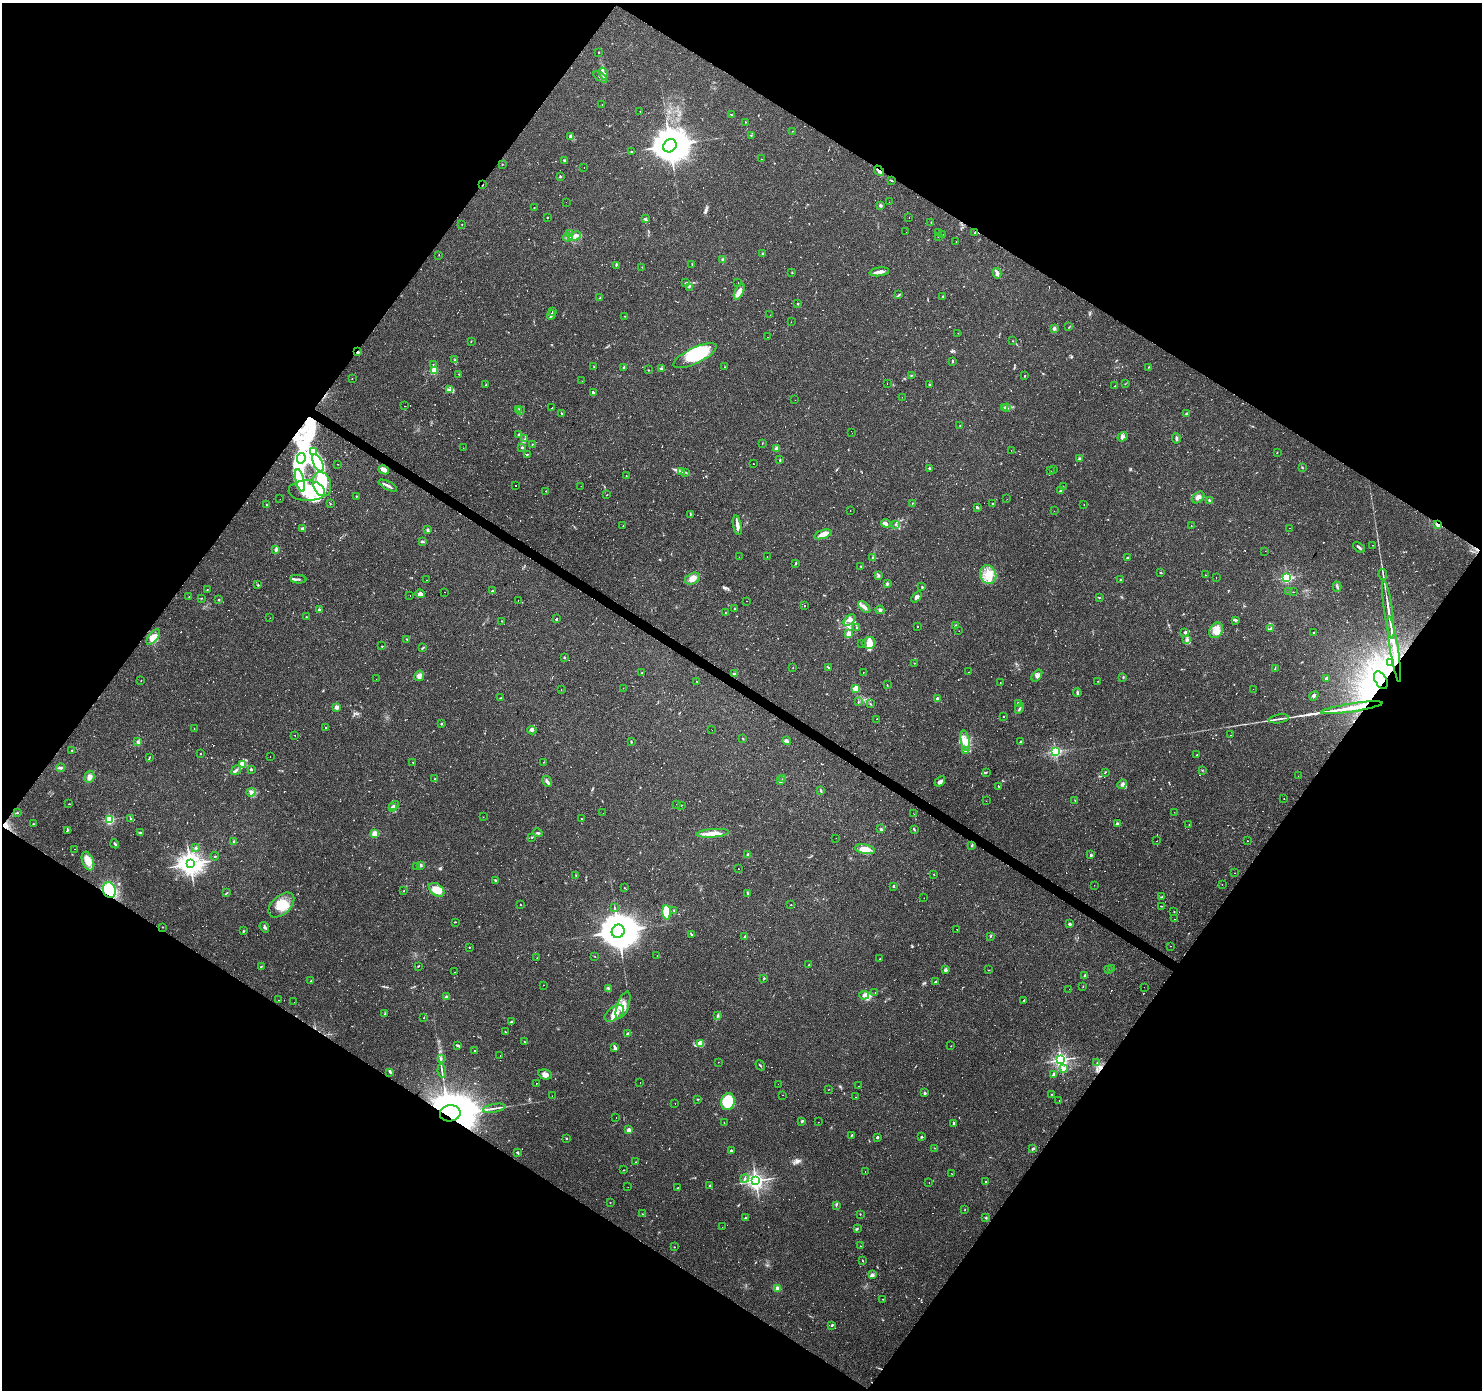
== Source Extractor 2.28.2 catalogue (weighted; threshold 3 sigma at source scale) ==
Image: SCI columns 1-5918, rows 181-5730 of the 5921 x 5977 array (HDU 1 of 3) = the unmasked area's bounding box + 8 px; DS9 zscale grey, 4 x 4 block average (1 PNG px = mean of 4 x 4 image px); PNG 1484 x 1392 px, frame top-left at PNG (2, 3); each listed source drawn as its Kron ellipse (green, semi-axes under 4 px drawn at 4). Shown black and unused: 49% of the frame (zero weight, under 2 of 3 exposures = <1% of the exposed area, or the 3 px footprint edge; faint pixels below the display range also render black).
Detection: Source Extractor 2.28.2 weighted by HDU 2 'WHT'. Background 0.0429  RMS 0.0034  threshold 0.0153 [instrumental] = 3 sigma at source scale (4.5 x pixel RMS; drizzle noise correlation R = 1.50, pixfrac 1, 0.0396/0.0396 arcsec/px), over >= 5 px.
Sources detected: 921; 6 too faint to see at this stretch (4 x 4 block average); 12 inside a brighter object's white glare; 145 cosmic-ray / hot-pixel residue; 1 long thin detection or spike segment (spike, bleed or trail) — neither listed nor drawn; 12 coinciding with a brighter row at this scale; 45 inside a brighter listed object's ellipse — not listed separately; of the other 700, all 500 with FLUX_AUTO >= 0.657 (the completeness limit of this list) listed and drawn (200 fainter detections not listed), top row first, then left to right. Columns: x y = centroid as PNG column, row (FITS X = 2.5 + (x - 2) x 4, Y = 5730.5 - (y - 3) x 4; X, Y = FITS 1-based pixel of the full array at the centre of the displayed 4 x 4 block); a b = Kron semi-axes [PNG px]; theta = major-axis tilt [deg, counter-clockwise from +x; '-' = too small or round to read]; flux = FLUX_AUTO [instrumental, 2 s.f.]
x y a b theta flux
599 52 2 2 - 2.7
603 74 6 3 -75 5.7
600 77 8 2 -36 3.6
602 104 2 2 - 1.2
640 111 2 2 - 9.9
731 115 2 2 - 1.2
745 122 2 2 - 0.97
792 131 2 2 - 0.8
751 135 2 2 - 1.2
570 136 2 2 - 6.8
670 146 7 6 - 7700
632 152 2 2 - 1
761 159 2 2 - 2.4
565 161 3 3 - 3.7
502 164 2 2 - 0.66
584 167 2 2 - 1.6
879 171 6 3 -49 7.9
560 177 2 2 - 1.5
891 181 3 2 - 1.6
483 185 2 2 - 3.6
566 202 2 2 - 1.2
889 202 2 2 - 0.93
881 206 2 2 - 15
534 207 2 2 - 1.8
547 217 2 2 - 0.79
909 217 2 2 - 2.3
645 219 4 2 - 3
931 222 2 2 - 0.88
462 224 2 2 - 0.67
906 232 2 2 - 0.81
939 233 3 2 - 3.2
974 233 2 2 - 1.2
569 234 2 2 - 0.72
943 234 2 2 - 0.93
575 236 7 3 23 8.9
568 237 5 2 - 4.2
938 237 4 2 - 0.99
956 241 2 2 - 2.5
763 254 2 2 - 8.8
439 255 2 2 - 0.96
723 260 3 3 - 4.5
616 265 3 2 - 1.8
692 265 2 2 - 0.72
642 267 2 2 - 1.2
792 272 2 2 - 1.2
879 272 10 3 8 11
997 273 5 3 - 7.5
685 283 3 2 - 1.6
738 283 2 2 - 1.2
689 287 3 2 - 1.1
739 292 8 4 63 15
899 295 4 2 - 1.4
943 296 2 2 - 3.8
600 298 3 2 - 1.2
798 304 2 2 - 4.8
552 312 2 2 - 6.8
551 315 5 2 - 3.1
770 315 2 2 - 2.6
624 316 2 2 - 1.3
791 322 2 2 - 4
1069 327 3 2 - 1.1
1054 328 2 2 - 7.6
958 333 2 2 - 0.76
767 337 2 2 - 2.2
471 341 2 2 - 0.72
1013 341 2 2 - 0.89
358 352 3 2 - 2.1
695 356 23 8 26 110
454 360 2 2 - 0.74
952 361 3 2 - 2.4
433 364 2 2 - 1.3
594 367 2 2 - 0.78
624 367 2 2 - 14
724 367 2 2 - 0.74
1149 367 2 2 - 0.81
661 368 2 2 - 8.7
434 370 2 2 - 110
648 370 2 2 - 1.1
459 374 2 2 - 1.1
911 375 3 2 - 1.4
1025 376 2 2 - 0.84
352 378 2 2 - 3.2
582 381 2 2 - 1.1
887 383 2 2 - 0.9
1125 384 2 2 - 0.76
486 385 3 2 - 1.4
929 385 2 2 - 2
1114 386 2 2 - 1.1
449 390 3 2 - 3.3
593 393 3 2 - 3.3
902 397 2 2 - 0.82
795 400 2 2 - 0.98
405 406 2 2 - 1.6
1004 407 3 2 - 1.2
552 408 2 2 - 7.7
1007 408 2 2 - 0.9
519 409 2 2 - 0.77
520 411 2 2 - 0.78
561 413 3 2 - 1
1187 413 2 2 - 1.9
960 426 2 2 - 0.8
852 433 2 2 - 1.1
519 434 3 2 - 2.3
1123 437 5 3 - 4.8
1176 438 5 2 - 4.8
524 439 2 2 - 0.87
762 443 2 2 - 0.71
532 444 2 2 - 0.87
522 447 2 2 - 6.9
463 448 2 2 - 0.69
777 449 2 2 - 33
1011 450 2 2 - 0.67
314 451 2 2 - 1.2
1277 452 2 2 - 0.79
527 454 2 2 - 1.5
301 458 5 3 - 6.6
1079 459 2 2 - 18
780 460 2 2 - 1.8
318 463 9 4 -62 22
753 463 2 2 - 5.3
338 464 2 2 - 1.3
1302 467 3 2 - 1.3
929 468 2 2 - 5
384 470 5 3 - 16
1053 470 2 2 - 4.1
1051 471 2 2 - 0.8
681 472 3 2 - 2
686 473 2 2 - 0.94
626 475 2 2 - 11
300 480 12 4 -76 21
322 484 12 9 -73 41
516 485 2 2 - 1.6
388 486 10 2 -27 7.4
581 486 2 2 - 1.3
1063 487 2 2 - 2.1
307 491 18 10 -2 66
546 491 2 2 - 1.1
1061 491 2 2 - 13
607 495 2 2 - 0.79
356 496 2 2 - 2.4
1198 497 7 5 39 8.1
280 499 2 2 - 2
1007 499 2 2 - 1.3
1209 500 3 2 - 2.7
330 503 2 2 - 2
912 503 2 2 - 0.71
266 504 2 2 - 0.91
992 504 2 2 - 1.5
1084 505 2 2 - 0.9
977 507 3 3 - 2.8
850 510 2 2 - 0.85
1054 511 2 2 - 0.89
690 515 3 2 - 1.3
886 523 5 4 - 6.6
895 524 2 2 - 0.83
623 525 2 2 - 0.95
737 525 10 3 -78 9.3
1438 525 4 2 - 14
1191 526 2 2 - 1
302 528 3 2 - 3.6
1290 528 2 2 - 3.5
428 530 2 2 - 12
823 534 9 4 18 14
422 541 3 2 - 3.3
1372 545 2 2 - 0.79
1359 547 7 2 -38 4
276 549 4 3 - 3.7
1265 551 2 2 - 0.84
739 557 2 2 - 0.92
767 557 2 2 - 2.6
872 558 2 2 - 1.1
1127 558 2 2 - 3.1
796 563 3 2 - 2.5
861 566 2 2 - 2.2
1161 573 2 2 - 1.3
988 575 9 8 - 29
1205 575 2 2 - 1.2
1383 575 5 2 - 2.7
879 576 3 2 - 2
1216 577 2 2 - 0.72
1287 577 2 2 - 300
298 579 8 2 -4 4.6
692 579 8 5 27 16
426 580 2 2 - 1.4
1121 580 2 2 - 5.7
887 584 3 2 - 3.1
258 585 2 2 - 2
922 587 4 2 - 1.8
1337 587 5 2 - 3.1
207 589 2 2 - 0.72
492 591 2 2 - 5.5
444 592 2 2 - 0.8
1289 592 2 2 - 0.76
1293 592 2 2 - 0.74
420 594 5 4 - 6.4
410 596 2 2 - 0.78
189 597 2 2 - 0.82
916 597 6 4 51 6.9
201 598 2 2 - 1.1
1099 598 2 2 - 1.4
219 600 2 2 - 1.5
518 601 2 2 - 4
746 601 2 2 - 0.75
805 605 2 2 - 2.2
864 607 7 3 -47 7.5
735 609 2 2 - 3.2
1388 609 30 2 -82 19
319 610 2 2 - 2.1
880 610 4 3 - 3.8
725 612 2 2 - 0.87
306 617 2 2 - 3
270 618 2 2 - 0.67
556 619 2 2 - 580
850 620 7 4 41 8.7
1235 620 3 2 - 2.2
502 621 2 2 - 1.7
917 626 2 2 - 1.2
956 626 3 3 - 3.7
857 628 2 2 - 0.75
1270 629 2 2 - 1.4
1216 630 8 6 57 17
959 631 2 2 - 1.2
1184 632 3 2 - 2
1314 633 2 2 - 1.1
848 634 2 2 - 54
153 637 9 4 51 19
407 639 2 2 - 1.8
1186 640 2 2 - 1.1
869 643 6 6 - 20
861 644 2 2 - 3.8
382 646 2 2 - 0.67
423 648 4 2 - 2
1394 649 33 2 -81 56
564 657 2 2 - 5.7
1390 662 2 2 - 1.2
914 663 2 2 - 0.74
793 667 2 2 - 0.81
829 668 3 2 - 2.2
1275 668 3 2 - 0.89
642 672 2 2 - 0.75
863 672 2 2 - 2.6
969 672 2 2 - 0.92
735 674 3 3 - 3.1
419 676 5 4 - 7.9
1037 676 7 4 53 6.6
1123 677 3 2 - 1.8
1326 678 2 2 - 3.1
376 679 2 2 - 0.79
1381 680 9 5 -59 24
141 681 2 2 - 0.96
697 681 2 2 - 1.2
1098 681 2 2 - 0.76
1000 683 2 2 - 0.68
887 685 2 2 - 0.67
623 688 2 2 - 1.3
856 688 2 2 - 85
1253 689 2 2 - 1.1
561 690 2 2 - 8.5
1077 693 4 2 - 3
1314 696 5 2 - 3.2
500 698 3 2 - 0.83
937 698 2 2 - 15
858 701 2 2 - 1
1019 703 3 2 - 3.9
870 704 2 2 - 1.2
337 707 2 2 - 39
1019 708 5 2 - 3.8
1352 708 31 2 9 64
1003 717 2 2 - 2.1
876 719 2 2 - 0.69
1279 719 10 2 9 6.1
442 724 3 2 - 1.7
326 728 2 2 - 1.5
194 729 2 2 - 0.75
532 730 5 3 - 3.7
712 730 2 2 - 1.8
295 735 2 2 - 1.4
1230 735 2 2 - 1.3
743 739 2 2 - 1.1
787 741 4 2 - 3.7
965 741 11 3 -77 14
1020 741 2 2 - 1.4
138 742 3 2 - 1.7
631 742 3 2 - 1.7
72 750 2 2 - 2.1
965 751 3 2 - 4.8
1056 751 2 2 - 380
200 754 2 2 - 0.78
1197 755 2 2 - 3
270 757 2 2 - 1.2
149 758 4 2 - 1.6
544 762 2 2 - 0.87
413 763 3 2 - 1.2
242 764 4 3 - 14
61 768 4 2 - 3.9
251 769 2 2 - 3.7
236 770 5 3 - 6.2
1202 770 2 2 - 0.66
986 772 2 2 - 0.72
1105 772 3 2 - 1.1
1298 776 2 2 - 1.3
89 777 6 5 - 8.9
435 779 2 2 - 1.4
783 779 3 3 - 2.8
547 781 6 2 -63 5.9
780 781 3 2 - 5.2
940 781 6 3 40 7.4
1122 784 5 3 - 5.1
999 786 2 2 - 0.99
821 791 3 2 - 1.9
251 792 4 3 - 4.6
1284 799 2 2 - 0.95
1075 800 3 2 - 0.66
986 801 2 2 - 0.88
69 804 2 2 - 1.1
394 805 5 2 - 5.2
676 805 2 2 - 0.7
681 805 2 2 - 1.6
392 808 3 2 - 5.8
1174 812 2 2 - 3.1
17 813 2 2 - 1.7
603 813 2 2 - 0.9
914 814 2 2 - 0.81
483 817 2 2 - 1.4
581 818 2 2 - 1.4
110 819 2 2 - 260
130 819 2 2 - 1.4
1117 823 3 3 - 2.3
33 824 3 2 - 1
1189 824 2 2 - 0.82
881 829 2 2 - 2
67 830 4 2 - 1.6
914 830 3 2 - 1.6
141 833 3 2 - 2.3
538 833 5 2 - 3.3
713 833 16 4 4 21
375 834 2 2 - 100
532 837 2 2 - 1.3
836 838 2 2 - 1.2
234 841 2 2 - 1.7
1157 841 2 2 - 1.2
1247 841 2 2 - 0.74
115 844 5 2 - 3
972 845 3 2 - 2.3
196 848 2 2 - 0.78
74 849 2 2 - 1.5
865 849 10 5 -10 32
748 855 2 2 - 20
1091 855 2 2 - 13
215 856 4 2 - 1.3
88 861 10 5 -69 25
190 864 4 3 - 2100
420 865 2 2 - 19
416 866 2 2 - 0.85
738 869 2 2 - 1.9
1235 873 2 2 - 1.1
934 874 2 2 - 1.8
576 875 2 2 - 0.74
496 880 3 2 - 2.8
1094 885 2 2 - 1.1
1222 885 2 2 - 0.76
893 886 2 2 - 6.7
624 888 2 2 - 0.99
109 890 8 6 -68 87
437 890 8 6 -36 30
404 891 2 2 - 1.3
227 893 4 2 - 1.7
747 893 2 2 - 0.9
1162 897 3 2 - 2.1
924 898 2 2 - 0.98
281 905 15 9 42 45
520 905 2 2 - 1.2
791 905 2 2 - 2.3
1161 906 2 2 - 0.93
615 908 3 2 - 0.97
674 910 3 2 - 1.6
667 912 7 4 -85 45
1174 912 2 2 - 0.95
1174 919 2 2 - 0.73
455 922 3 2 - 1.2
1070 924 2 2 - 16
162 927 2 2 - 0.87
264 927 5 3 - 3.7
957 930 2 2 - 1.5
243 931 3 2 - 1.1
618 931 7 6 - 9600
692 935 3 2 - 3.8
745 936 4 2 - 3.5
990 936 2 2 - 0.96
1170 946 2 2 - 9.8
469 947 2 2 - 1.2
657 955 2 2 - 1.2
595 957 2 2 - 0.76
537 958 2 2 - 1.1
880 959 2 2 - 0.98
809 965 2 2 - 0.93
261 966 3 2 - 1.4
418 966 3 2 - 1.1
1112 969 2 2 - 6.8
946 970 4 3 - 3.7
989 970 2 2 - 0.88
1109 970 2 2 - 0.81
455 972 2 2 - 1.4
1085 975 2 2 - 9.8
764 978 2 2 - 1.9
311 981 2 2 - 2.3
936 982 2 2 - 1.4
543 985 2 2 - 18
1083 986 3 2 - 0.79
1144 987 2 2 - 1.1
608 988 2 2 - 1.2
1069 989 2 2 - 0.99
875 993 2 2 - 1.9
864 995 5 4 - 6.2
447 997 2 2 - 24
278 1000 2 2 - 0.75
1024 1000 2 2 - 5.2
294 1002 2 2 - 0.66
623 1005 14 5 69 21
614 1013 11 6 35 26
385 1014 3 2 - 1.6
717 1016 3 2 - 2.1
424 1018 2 2 - 0.89
512 1022 3 2 - 2.3
505 1032 2 2 - 1
628 1033 4 2 - 3.7
524 1041 2 2 - 0.72
700 1044 4 3 - 4.7
458 1045 2 2 - 1.2
951 1046 2 2 - 1.1
615 1048 3 2 - 6.3
475 1051 2 2 - 3.5
500 1055 2 2 - 1.7
441 1059 3 2 - 2.8
1061 1060 2 2 - 710
718 1062 2 2 - 0.98
1097 1063 3 2 - 1.4
760 1065 5 2 - 2.1
1064 1069 2 2 - 11
442 1071 7 2 -84 3.5
390 1072 3 2 - 2.1
1054 1074 3 2 - 6
545 1075 7 5 -16 11
537 1083 2 2 - 0.89
640 1083 2 2 - 2
778 1084 2 2 - 2.3
858 1086 2 2 - 0.83
828 1090 2 2 - 0.82
925 1093 3 2 - 2.4
1052 1094 2 2 - 1.1
783 1095 2 2 - 2.2
552 1096 2 2 - 0.8
855 1097 2 2 - 2.6
697 1099 2 2 - 1.8
1059 1101 2 2 - 2.4
728 1102 8 6 80 96
675 1103 2 2 - 0.9
494 1108 11 2 10 7.1
450 1113 10 8 8 11000
616 1118 2 2 - 0.81
802 1121 2 2 - 3.8
818 1122 2 2 - 0.91
724 1123 3 2 - 0.93
954 1124 4 2 - 3.6
629 1130 2 2 - 38
852 1135 3 2 - 2.2
877 1137 2 2 - 3.2
921 1137 2 2 - 6.7
566 1138 2 2 - 4.7
935 1148 2 2 - 7.4
1033 1149 2 2 - 6.1
731 1150 2 2 - 5.3
518 1152 2 2 - 1.1
636 1162 2 2 - 0.83
624 1170 2 2 - 1.4
865 1172 2 2 - 0.73
952 1174 2 2 - 1.9
745 1178 4 2 - 2.9
756 1181 3 3 - 1000
929 1182 2 2 - 0.71
986 1182 2 2 - 2.4
709 1185 2 2 - 3
628 1187 2 2 - 1.5
677 1188 3 2 - 1.2
610 1203 2 2 - 0.66
836 1206 3 2 - 0.98
965 1209 2 2 - 0.82
642 1214 3 2 - 1.3
860 1214 2 2 - 0.96
745 1218 2 2 - 1.4
986 1218 2 2 - 1.2
722 1227 2 2 - 0.72
857 1229 3 2 - 1.7
860 1246 2 2 - 0.77
674 1247 2 2 - 0.8
863 1261 2 2 - 0.98
872 1275 3 3 - 5.5
777 1288 4 3 - 4.6
883 1299 2 2 - 1.1
832 1325 2 2 - 2.2
Overlapping masked pixels (flux is a lower limit): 8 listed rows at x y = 879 171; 483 185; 358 352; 1438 525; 1394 649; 1352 708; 109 890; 450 1113
Diffuse or blended objects may show on this block-average render without a row.